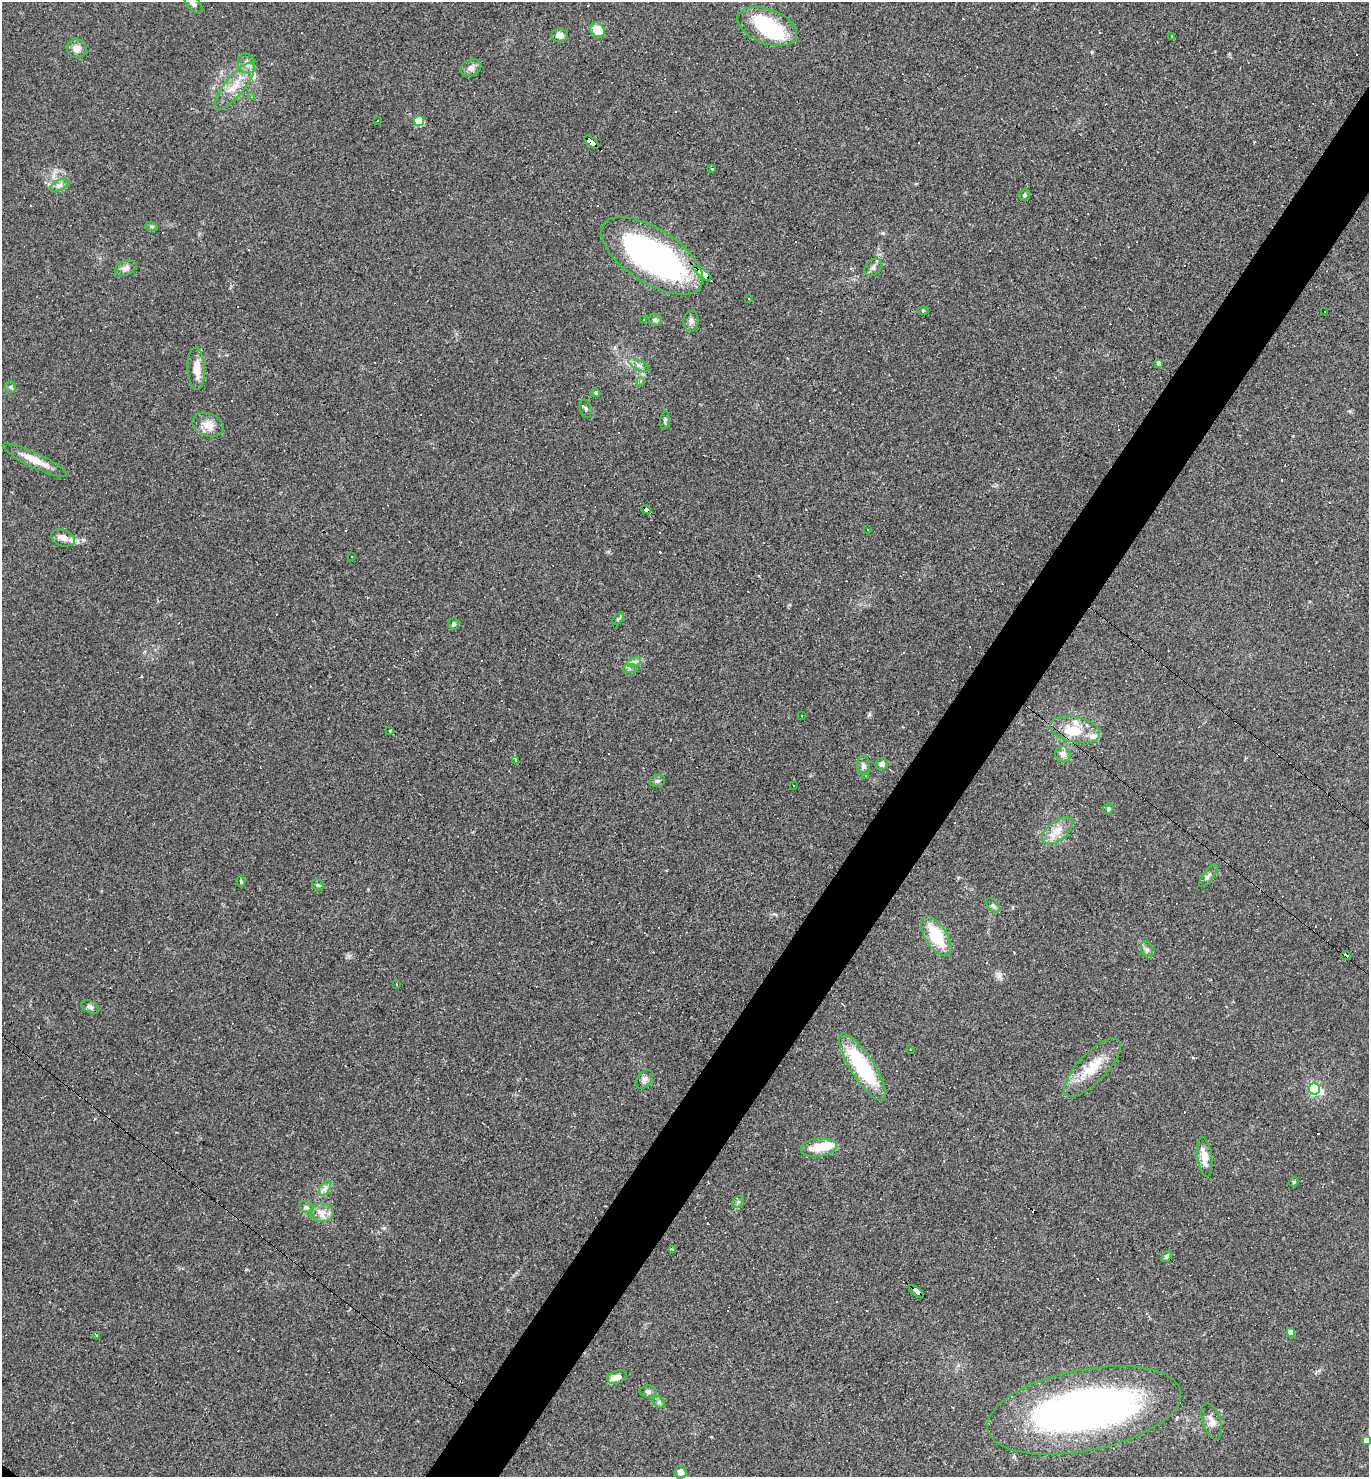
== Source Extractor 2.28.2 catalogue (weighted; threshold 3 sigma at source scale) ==
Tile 10 of 4 x 4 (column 2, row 3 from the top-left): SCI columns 1516-2882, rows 1476-2950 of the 5906 x 5901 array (HDU 1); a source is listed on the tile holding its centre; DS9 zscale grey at full resolution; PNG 1371 x 1479 px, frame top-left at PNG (2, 2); each listed source drawn as its Kron ellipse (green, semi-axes under 4 px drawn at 4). Shown black and unused: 5% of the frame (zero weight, under 3 of 4 exposures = <1% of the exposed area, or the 3 px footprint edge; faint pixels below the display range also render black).
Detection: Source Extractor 2.28.2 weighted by HDU 2 'WHT'; one run over the whole footprint, this tile lists its part. Background 0.0579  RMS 0.0069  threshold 0.0309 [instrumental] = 3 sigma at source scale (4.5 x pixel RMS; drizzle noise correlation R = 1.50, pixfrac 1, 0.05/0.05 arcsec/px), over >= 5 px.
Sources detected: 160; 4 inside a brighter object's white glare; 60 cosmic-ray / hot-pixel residue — neither listed nor drawn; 6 inside a brighter listed object's ellipse — not listed separately; the other 90 listed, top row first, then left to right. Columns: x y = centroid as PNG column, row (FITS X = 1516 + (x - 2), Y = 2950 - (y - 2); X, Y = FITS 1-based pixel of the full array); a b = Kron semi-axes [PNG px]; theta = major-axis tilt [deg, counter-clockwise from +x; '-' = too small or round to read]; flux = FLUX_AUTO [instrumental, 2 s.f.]
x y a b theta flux
193 3 12 6 -48 3.1
767 26 31 17 -21 48
597 30 8 6 -43 12
560 35 8 7 - 4.2
1172 36 3 3 - 0.65
77 48 10 9 - 4.8
246 63 10 8 -68 4.4
471 68 10 8 23 3.1
235 86 29 9 51 12
251 97 4 3 - 0.54
378 120 2 2 - 0.63
419 121 5 5 - 20
591 142 8 4 -40 150
711 169 4 3 - 0.92
60 185 10 5 26 2.4
1024 195 6 5 - 1.6
151 226 6 4 -19 0.99
652 256 58 27 -33 210
873 267 10 7 45 2.5
126 268 11 7 20 3
702 273 11 3 -40 270
749 299 2 2 - 0.74
923 310 6 4 0 0.79
1324 311 3 3 - 1.4
644 320 3 3 - 1.3
655 320 6 6 - 1.9
691 321 10 7 85 2.8
1159 363 4 3 - 2
638 365 11 4 -27 2.6
196 369 21 9 -87 9.3
641 381 4 3 - 2.1
10 387 6 5 - 1.2
595 393 4 4 - 2.1
585 409 9 5 -74 1.7
665 420 9 4 84 1.3
208 425 16 11 -22 7.4
35 460 35 7 -25 11
646 510 5 4 - 39
868 530 2 2 - 0.44
63 538 12 8 -21 5.6
352 557 3 2 - 0.49
618 619 7 4 45 1.2
453 624 6 5 - 1.5
634 662 7 4 19 1.8
630 669 7 4 1 1.6
802 715 3 2 - 0.6
1075 730 25 12 -12 15
390 731 3 2 - 0.99
1063 754 8 7 - 3.9
515 760 3 3 - 1.3
882 764 6 6 - 2.9
863 766 9 6 -85 2.7
865 776 3 3 - 0.57
657 781 8 6 15 1.5
794 786 3 2 - 1.2
1108 809 5 5 - 1.2
1057 831 18 9 39 8
1208 876 13 5 54 2.3
241 881 5 4 - 0.86
318 885 6 5 - 1
993 906 8 5 -44 1.5
936 936 22 11 -58 27
1147 949 8 6 -70 1.9
1346 955 5 3 - 13
396 984 3 3 - 1.3
90 1007 9 5 -27 1.9
910 1050 2 2 - 0.6
862 1067 39 12 -57 54
1093 1067 38 14 47 19
644 1079 11 7 49 2.8
1314 1089 6 5 - 87
819 1147 18 9 7 12
1205 1157 20 7 -83 8.2
1294 1182 5 4 - 0.79
325 1188 8 5 56 2.3
738 1202 6 5 - 1.3
306 1207 8 5 -30 1.5
322 1213 12 9 -1 5.4
672 1250 3 3 - 1.8
1167 1256 6 4 51 1.8
916 1291 9 3 -36 100
1291 1332 4 4 - 5.4
97 1335 4 2 - 1.3
617 1377 10 6 19 5.2
648 1392 8 6 -1 1.8
659 1402 6 5 - 1.3
1084 1410 98 40 11 310
1212 1422 19 8 -72 5
1367 1441 4 4 - 7.6
680 1472 6 6 - 4.3
Overlapping masked pixels (flux is a lower limit): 5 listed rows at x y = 591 142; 702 273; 646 510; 1346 955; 916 1291
Isophote crosses this tile's border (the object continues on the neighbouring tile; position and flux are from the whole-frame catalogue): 2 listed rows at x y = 193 3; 1367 1441
Unlisted compact peaks at least as high as the median listed source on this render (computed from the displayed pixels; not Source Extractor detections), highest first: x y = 869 714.